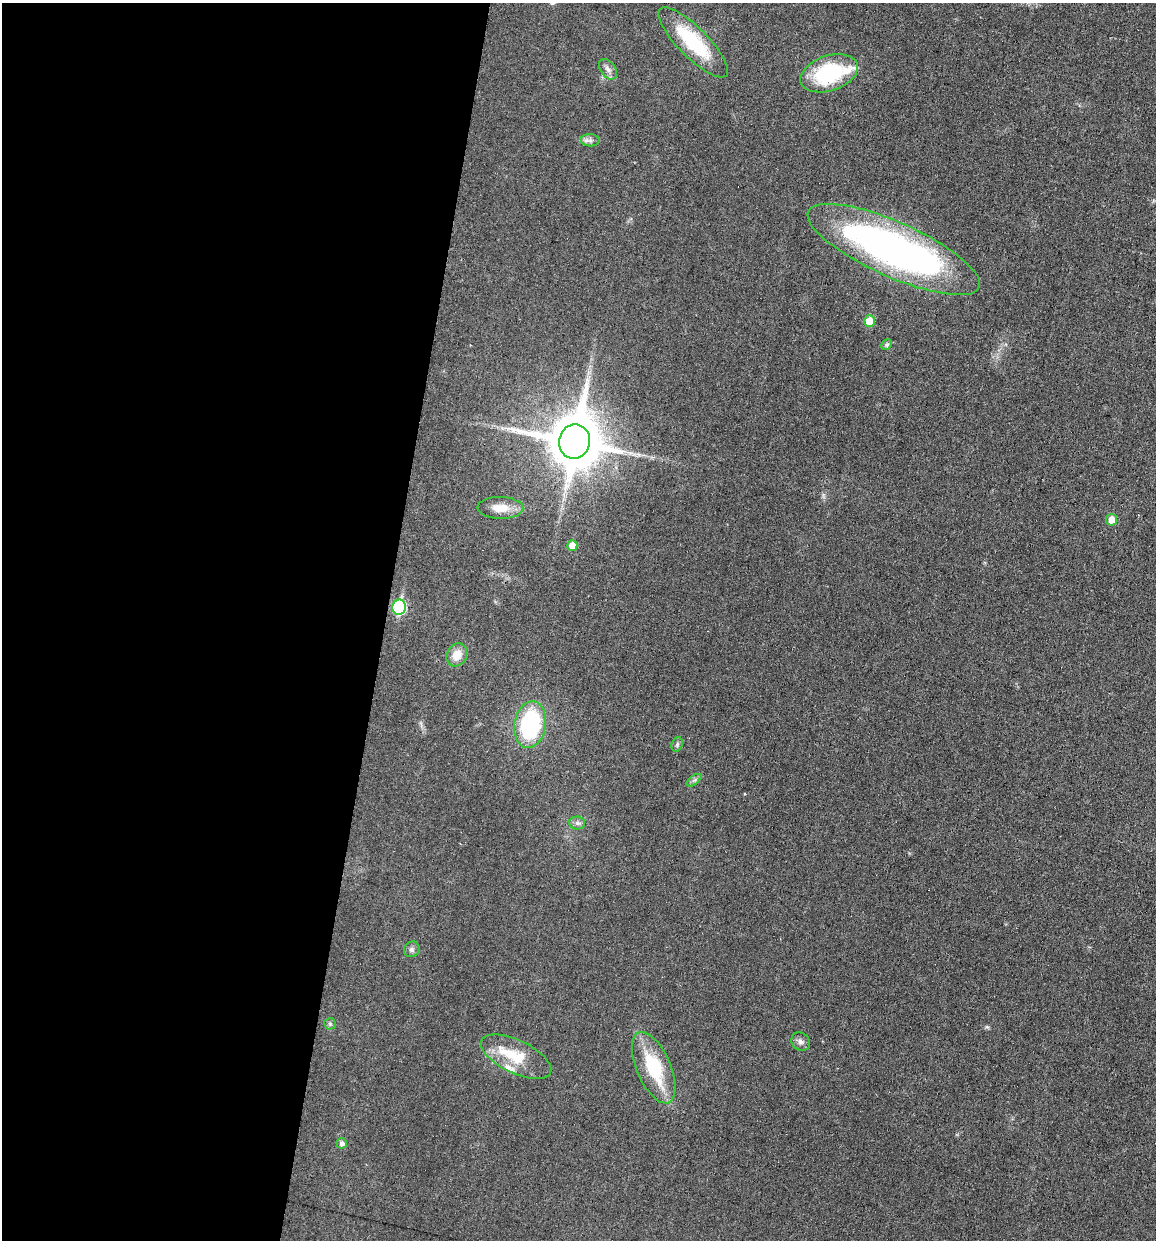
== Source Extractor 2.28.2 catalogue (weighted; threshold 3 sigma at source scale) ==
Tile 5 of 4 x 4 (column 1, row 2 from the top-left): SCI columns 117-1270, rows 2476-3713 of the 4970 x 4950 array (HDU 1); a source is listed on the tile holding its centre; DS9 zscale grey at full resolution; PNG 1158 x 1242 px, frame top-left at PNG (2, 3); each listed source drawn as its Kron ellipse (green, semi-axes under 4 px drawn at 4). Shown black and unused: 33% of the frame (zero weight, under 3 of 6 exposures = <1% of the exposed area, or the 3 px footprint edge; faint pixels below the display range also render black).
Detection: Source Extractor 2.28.2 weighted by HDU 2 'WHT'; one run over the whole footprint, this tile lists its part. Background 0.0336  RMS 0.004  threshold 0.0165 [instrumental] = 3 sigma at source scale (4.09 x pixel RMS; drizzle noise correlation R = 1.36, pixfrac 0.8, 0.05/0.05 arcsec/px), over >= 5 px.
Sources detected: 26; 3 inside a brighter listed object's ellipse — not listed separately; the other 23 listed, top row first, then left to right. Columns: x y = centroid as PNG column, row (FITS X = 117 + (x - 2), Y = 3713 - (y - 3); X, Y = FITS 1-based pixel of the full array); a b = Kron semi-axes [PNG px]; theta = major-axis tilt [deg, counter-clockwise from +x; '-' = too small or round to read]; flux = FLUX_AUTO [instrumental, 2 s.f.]
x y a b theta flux
693 42 47 15 -45 24
608 69 11 7 -53 1.9
829 73 30 17 18 32
590 140 9 6 -3 1.3
894 249 93 27 -24 170
869 321 6 5 - 7.1
887 345 6 5 - 0.86
574 441 17 15 80 2300
500 508 23 11 -1 5.9
1112 520 6 5 - 5
572 545 5 5 - 5.1
399 607 7 6 - 46
457 655 12 10 63 5.1
530 725 23 15 80 40
677 744 7 5 70 0.79
694 780 8 4 36 0.91
577 823 8 6 -1 1.2
412 949 8 7 - 1.2
330 1024 6 5 - 0.71
801 1041 10 8 -44 1.6
516 1057 38 16 -25 14
654 1068 38 17 -67 23
342 1143 5 5 - 1.6